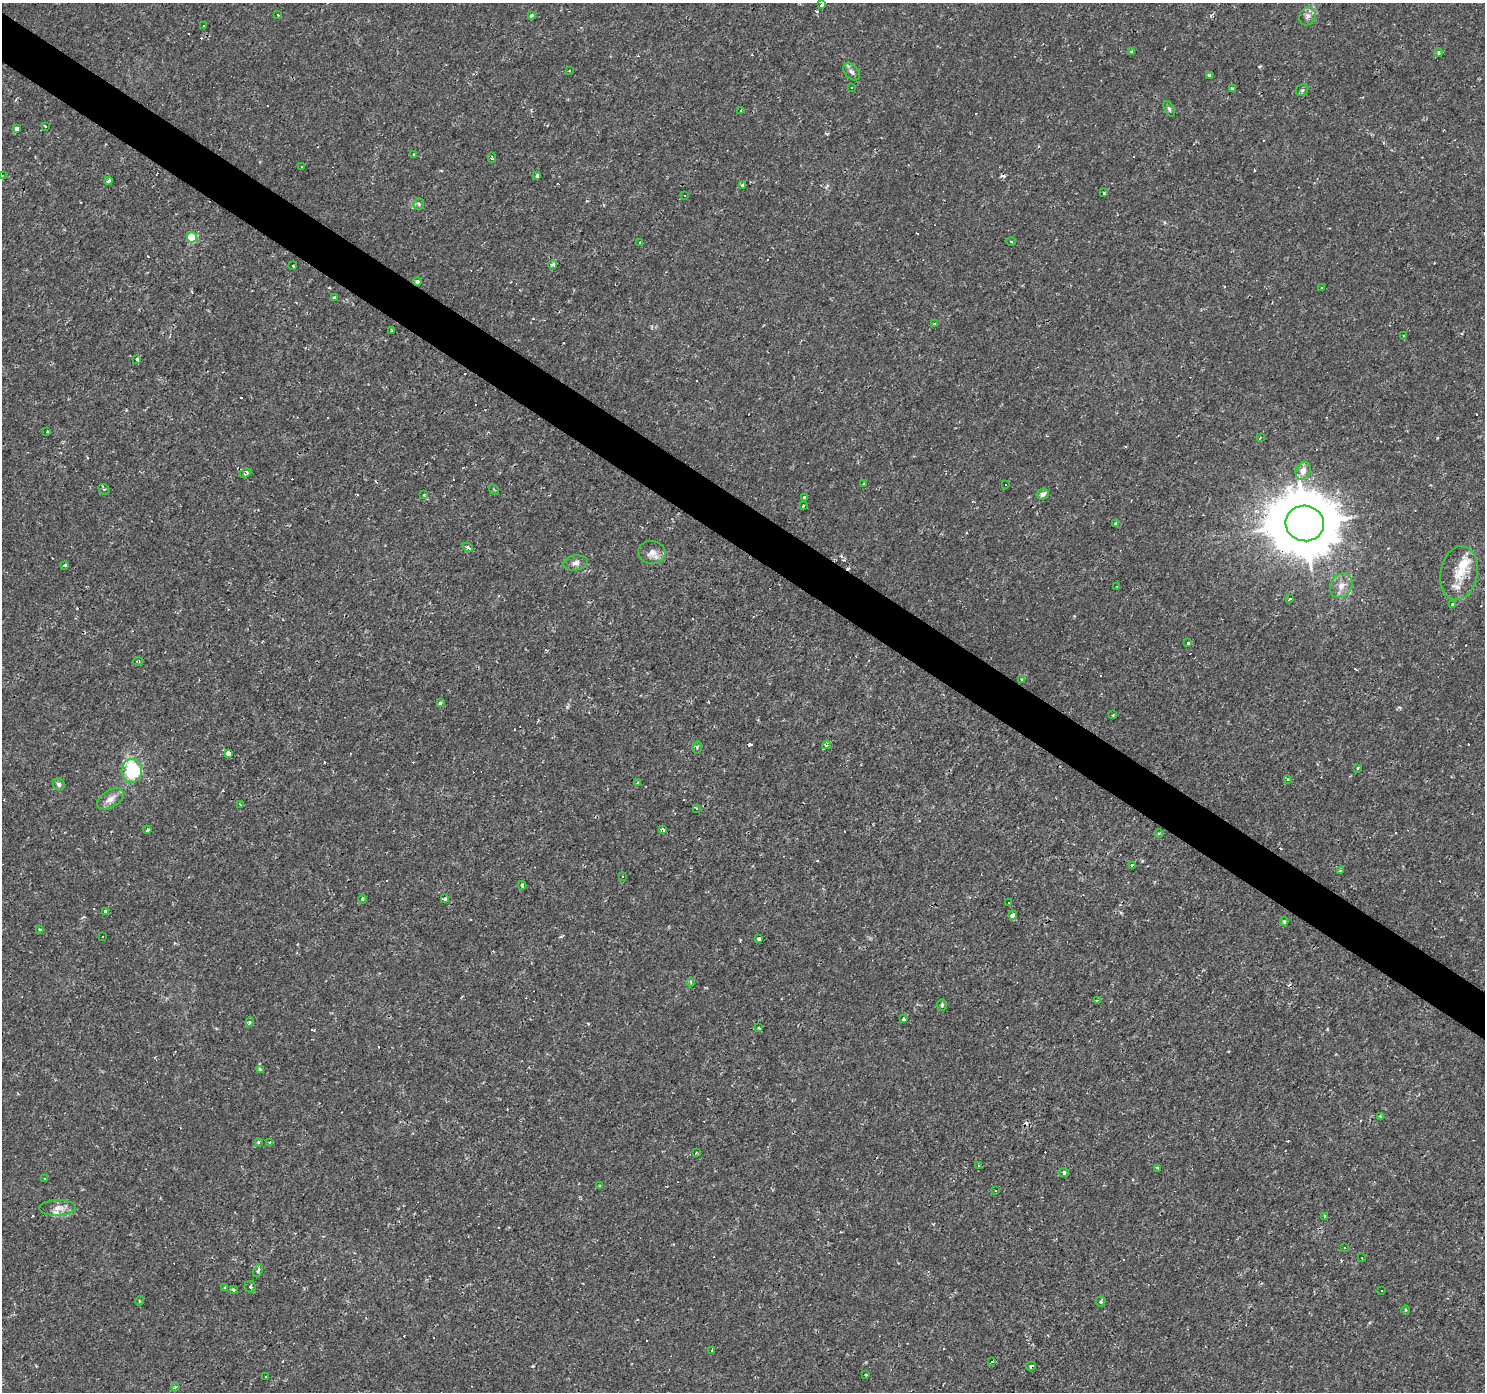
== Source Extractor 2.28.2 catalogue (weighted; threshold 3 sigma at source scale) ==
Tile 11 of 4 x 4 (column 3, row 3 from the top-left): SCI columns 2969-4451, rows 1637-3026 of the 5934 x 5985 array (HDU 1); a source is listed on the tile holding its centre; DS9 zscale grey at full resolution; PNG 1487 x 1394 px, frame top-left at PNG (2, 3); each listed source drawn as its Kron ellipse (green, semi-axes under 4 px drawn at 4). Shown black and unused: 3% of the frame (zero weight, under 2 of 3 exposures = <1% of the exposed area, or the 3 px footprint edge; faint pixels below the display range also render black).
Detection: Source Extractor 2.28.2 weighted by HDU 2 'WHT'; one run over the whole footprint, this tile lists its part. Background 0.00108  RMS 0.0015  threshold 0.00681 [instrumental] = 3 sigma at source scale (4.5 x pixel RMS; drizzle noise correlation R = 1.50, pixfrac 1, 0.0396/0.0396 arcsec/px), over >= 5 px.
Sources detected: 212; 79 cosmic-ray / hot-pixel residue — neither listed nor drawn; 4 inside a brighter listed object's ellipse — not listed separately; the other 129 listed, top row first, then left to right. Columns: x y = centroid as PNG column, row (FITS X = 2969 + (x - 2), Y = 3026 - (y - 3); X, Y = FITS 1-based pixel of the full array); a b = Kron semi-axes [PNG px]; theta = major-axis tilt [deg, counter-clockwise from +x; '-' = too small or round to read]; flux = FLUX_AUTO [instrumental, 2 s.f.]
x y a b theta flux
821 5 4 3 - 4.7
278 15 3 3 - 1.6
531 15 4 4 - 0.91
1307 16 10 8 62 0.7
204 26 3 3 - 0.56
1131 52 4 3 - 0.34
1438 53 4 4 - 0.25
569 70 3 3 - 0.35
851 72 10 6 -47 0.56
1209 75 4 3 - 2.1
852 87 3 3 - 0.45
1232 88 3 3 - 0.35
1302 90 6 5 - 0.25
1169 109 8 4 -65 0.33
740 110 3 3 - 0.91
45 126 3 2 - 0.23
16 129 4 3 - 2
414 155 3 3 - 0.44
492 157 5 4 - 0.18
301 167 3 3 - 0.35
2 176 3 3 - 0.12
537 176 3 3 - 0.55
108 181 4 3 - 0.9
743 186 3 3 - 0.6
1104 193 3 3 - 0.4
685 196 3 3 - 0.73
419 204 6 5 - 0.25
192 237 5 5 - 6.6
1011 242 5 3 - 0.14
639 243 3 2 - 0.13
553 264 4 4 - 0.44
293 266 3 3 - 2.2
417 282 4 4 - 0.49
1322 288 3 3 - 0.38
334 297 4 3 - 0.23
935 323 4 3 - 0.13
392 330 3 2 - 0.21
1403 336 3 3 - 0.51
137 359 4 4 - 0.39
47 432 3 3 - 0.58
1260 438 3 2 - 0.14
1303 471 9 7 67 1.1
245 473 6 4 23 0.48
864 483 3 3 - 0.27
1006 484 3 3 - 0.59
104 489 6 5 - 0.26
494 489 6 2 -43 0.13
1043 494 6 5 - 0.61
424 495 3 2 - 0.15
804 497 4 3 - 0.31
803 506 3 3 - 0.29
1305 523 19 17 -9 1100
1116 524 4 3 - 0.82
468 547 5 3 - 0.28
652 552 13 11 -7 1.1
575 563 12 7 9 0.73
65 565 3 3 - 0.24
1459 573 27 18 80 3.3
1341 586 13 10 57 1.4
1117 587 3 2 - 0.14
1290 599 4 3 - 0.79
1452 604 3 3 - 0.9
1188 643 4 3 - 0.73
138 661 5 2 - 0.21
1022 680 3 3 - 0.32
440 703 3 3 - 0.2
1113 715 3 3 - 0.49
826 745 4 3 - 0.37
697 747 6 4 75 0.34
228 753 4 4 - 1.9
1357 768 3 3 - 0.38
132 771 12 10 -89 11
1288 779 4 3 - 0.14
637 783 3 3 - 0.17
59 784 6 5 - 0.37
110 799 14 8 31 1.1
241 805 4 2 - 0.15
697 808 3 3 - 0.39
663 829 4 3 - 0.56
147 830 4 3 - 0.48
1159 833 5 3 - 0.15
1132 865 4 3 - 0.5
1340 871 3 3 - 0.19
622 876 3 3 - 0.4
522 885 4 3 - 0.33
445 898 3 3 - 2.8
362 899 5 3 - 0.15
1009 902 3 2 - 0.19
106 911 4 3 - 1.6
1013 915 4 4 - 1.6
1284 922 4 3 - 0.2
40 930 3 3 - 0.14
103 937 3 3 - 1.2
759 939 4 3 - 0.48
691 982 5 3 - 0.24
1097 1000 3 3 - 0.15
942 1005 6 4 88 0.21
903 1019 4 3 - 1.6
250 1022 4 4 - 0.28
759 1028 4 3 - 0.23
260 1070 4 4 - 0.76
1380 1116 4 3 - 0.2
258 1142 4 3 - 0.21
270 1142 4 3 - 0.14
696 1152 3 2 - 0.12
979 1165 3 3 - 0.48
1158 1168 3 2 - 0.26
1064 1172 5 4 - 0.44
45 1178 3 3 - 2.2
599 1186 4 2 - 0.11
995 1191 3 3 - 0.37
57 1208 18 7 2 1.1
1325 1216 3 3 - 0.4
1345 1247 3 3 - 0.24
1362 1258 3 2 - 0.2
258 1271 7 4 65 0.28
250 1287 6 5 - 0.33
224 1288 4 3 - 1.4
233 1290 4 3 - 0.33
1381 1291 3 3 - 0.62
139 1301 5 3 - 0.16
1101 1302 5 4 - 0.24
1405 1310 5 3 - 0.15
712 1350 4 3 - 0.58
992 1361 3 3 - 3.6
1031 1366 5 4 - 0.38
866 1375 3 2 - 0.1
266 1377 3 2 - 0.15
175 1387 4 3 - 0.19
Overlapping masked pixels (flux is a lower limit): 4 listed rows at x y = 417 282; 1305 523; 106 911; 1031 1366
Isophote crosses this tile's border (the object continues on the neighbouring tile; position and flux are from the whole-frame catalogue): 1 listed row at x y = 2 176
Unlisted compact peaks at least as high as the median listed source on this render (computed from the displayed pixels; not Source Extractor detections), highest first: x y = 533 1366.